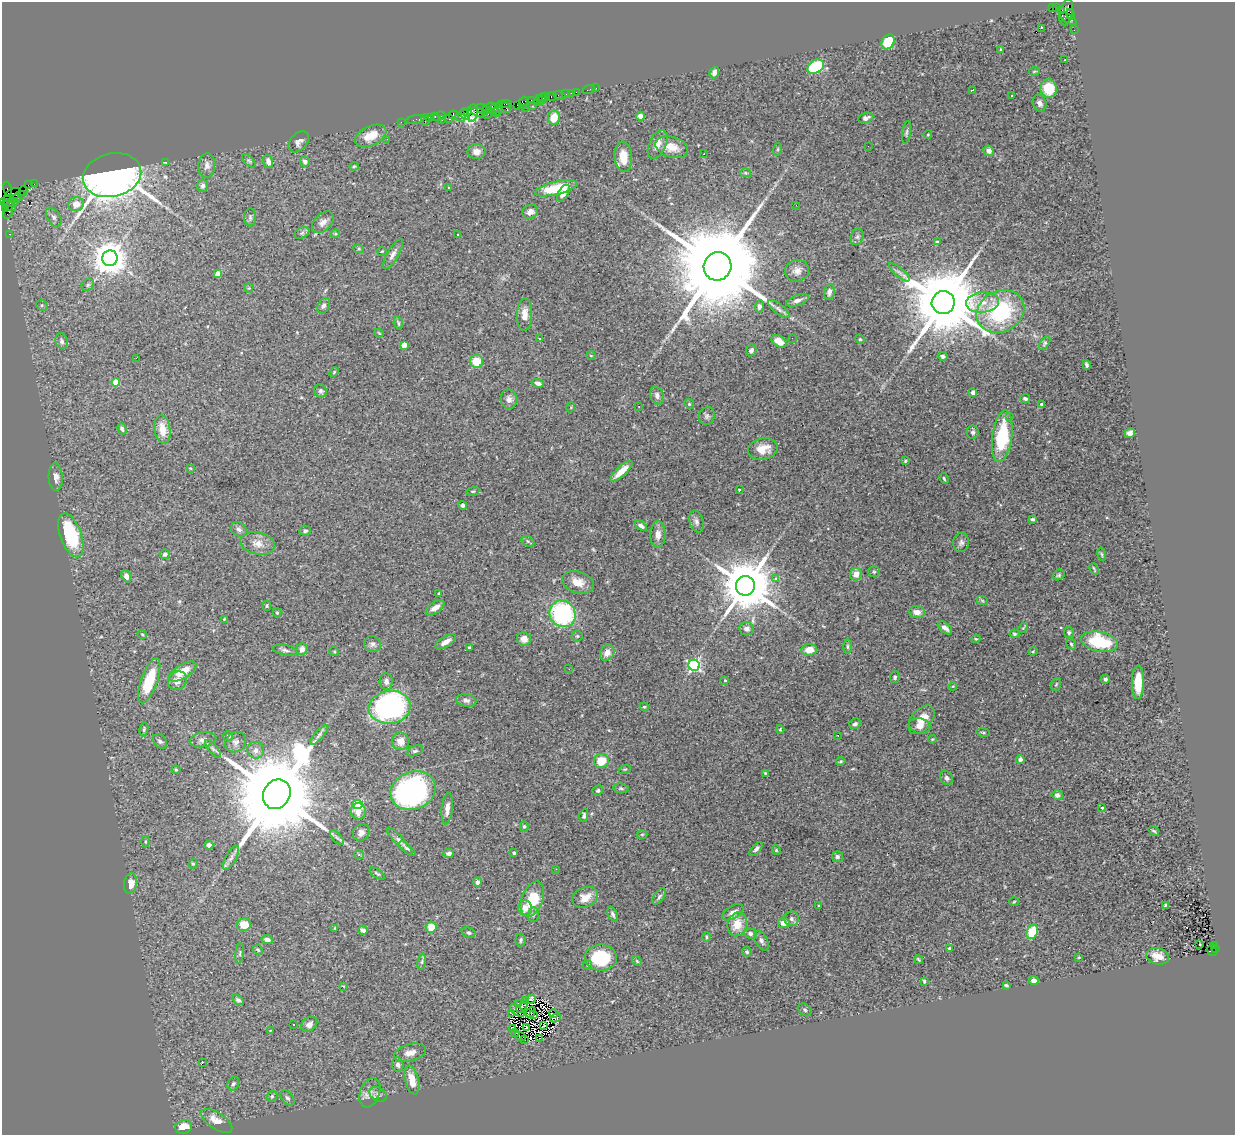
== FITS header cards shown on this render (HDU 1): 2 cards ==
NAXIS1  =                 1233
NAXIS2  =                 1133

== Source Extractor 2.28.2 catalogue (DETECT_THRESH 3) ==
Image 1233 x 1133 px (HDU 1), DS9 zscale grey, 1 PNG px = 1 image px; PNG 1237 x 1137 px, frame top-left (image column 1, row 1133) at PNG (2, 2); each listed source drawn as its Kron ellipse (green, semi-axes under 4 px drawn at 4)
Background 1.68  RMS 0.061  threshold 0.182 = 3 sigma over >= 5 px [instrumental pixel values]
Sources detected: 372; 6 with non-positive FLUX_AUTO (blend fragments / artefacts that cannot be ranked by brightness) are neither listed nor drawn; the other 366 listed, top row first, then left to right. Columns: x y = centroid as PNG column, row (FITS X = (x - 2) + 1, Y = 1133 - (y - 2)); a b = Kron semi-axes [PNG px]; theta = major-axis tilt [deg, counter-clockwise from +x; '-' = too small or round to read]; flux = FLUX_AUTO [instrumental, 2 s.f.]
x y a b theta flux
1052 8 3 2 - 530
1056 8 3 2 - 34
1062 11 3 3 - 670
1066 12 13 6 77 1300
1070 14 5 3 - 560
1068 19 9 4 -33 640
1041 28 2 2 - 480
1074 30 2 2 - 34
888 42 8 6 58 110
1001 50 4 4 - 5.4
1065 60 2 2 - 3.5
816 67 9 6 33 250
1034 71 5 3 - 4.5
714 72 6 4 70 14
596 88 2 2 - 14
589 89 6 2 18 49
1049 89 9 8 - 120
972 90 4 2 - 6.8
576 92 2 2 - 64
571 93 2 2 - 31
565 94 3 2 - 130
559 95 6 2 -20 39
1012 95 3 3 - 9.1
552 96 5 3 - 240
546 97 4 3 - 130
539 98 3 2 - 160
542 99 5 3 - 230
531 100 3 2 - 110
538 102 4 2 - 260
523 103 6 4 70 350
1040 103 8 6 -68 16
505 104 6 2 0 280
517 105 2 2 - 110
532 106 2 2 - 80
489 107 6 3 19 530
505 107 6 3 -53 370
498 108 7 3 76 380
525 108 3 3 - 160
483 109 7 5 -33 590
494 109 4 3 - 590
467 112 4 3 - 150
478 112 7 3 -24 520
495 112 4 3 - 650
472 113 9 5 83 750
488 113 6 3 64 360
465 114 6 3 -53 180
454 115 5 4 - 440
435 116 3 3 - 110
439 116 6 3 22 240
640 116 4 4 - 22
430 117 4 2 - 130
460 117 5 3 - 210
554 117 7 6 - 72
866 118 8 5 18 13
416 119 9 3 10 160
449 119 3 3 - 290
425 120 5 2 - 350
442 120 3 2 - 120
401 122 2 2 - 53
906 132 11 4 82 10
928 134 4 3 - 3
371 136 17 9 24 71
387 139 3 2 - 4.7
299 142 12 8 47 18
658 144 15 8 65 33
868 146 2 2 - 3.5
672 147 17 10 -15 51
778 149 6 4 71 4.9
476 151 9 7 -1 25
989 151 5 5 - 18
704 154 3 2 - 15
623 157 15 9 -85 64
249 161 8 4 -44 7
268 161 6 5 - 21
305 161 5 5 - 17
165 162 3 3 - 5.7
207 165 12 8 85 20
354 166 4 4 - 4.6
746 173 5 4 - 4.7
112 175 30 21 15 4500
34 184 2 2 - 37
29 185 4 2 - 110
203 186 6 5 - 12
449 188 3 2 - 2.5
556 188 21 6 14 160
7 189 8 2 -80 85
23 191 5 2 - 59
563 193 9 5 58 33
12 195 9 5 27 640
18 196 7 4 26 730
16 199 4 3 - 280
6 200 7 3 21 210
11 202 7 4 15 590
76 204 8 7 - 44
796 205 3 2 - 6.4
9 206 8 3 -26 320
6 208 3 3 - 150
8 212 7 4 64 240
530 212 8 7 - 22
54 217 10 6 -58 14
250 217 9 6 -89 9
323 222 13 8 45 24
302 233 8 5 26 9.5
10 234 3 2 - 82
335 234 5 3 - 3.9
458 235 3 3 - 16
857 237 8 6 74 12
937 242 3 3 - 10
359 249 5 3 - 3.9
382 251 5 4 - 4
393 254 17 5 59 20
110 258 8 7 - 8500
718 266 14 13 - 100000
797 271 12 10 18 29
899 272 13 4 -40 12
218 273 4 4 - 48
88 285 7 5 45 9
249 288 5 4 - 4.5
829 292 8 5 80 17
798 300 12 5 20 17
982 302 16 10 5 53
943 303 11 11 - 60000
42 305 6 5 - 6.7
323 306 8 5 63 12
759 306 6 4 84 12
779 309 13 5 -38 15
1000 311 24 20 26 380
524 315 16 7 88 38
398 323 7 3 -73 5.4
379 333 4 3 - 2.9
792 338 2 2 - 3.6
539 339 3 3 - 9.8
860 339 5 4 - 4.7
61 341 8 6 -68 12
779 341 8 5 -29 31
1045 343 8 4 54 6.8
404 345 4 4 - 76
751 350 6 5 - 10
591 356 5 3 - 3
943 356 5 4 - 9.6
136 358 2 2 - 61
476 361 6 6 - 83
1086 365 5 3 - 7.4
334 372 5 3 - 4.3
116 382 4 4 - 99
538 383 6 4 -16 17
321 391 7 6 - 9.7
973 392 4 4 - 27
657 396 9 6 -68 17
509 399 9 8 - 22
1025 399 5 4 - 10
689 404 5 4 - 5.1
1041 404 3 3 - 10
571 407 5 3 - 3.3
639 407 3 2 - 6.6
707 416 9 8 - 12
1010 416 3 3 - 4
122 429 6 4 -73 7.3
162 429 14 8 -82 56
973 432 6 6 - 9.2
1130 433 5 5 - 21
1002 436 26 10 82 270
763 449 15 10 12 62
905 461 4 3 - 4.8
190 468 4 3 - 3.4
621 471 14 5 43 55
56 477 13 7 -87 21
944 478 6 3 -63 5.2
739 490 3 2 - 3.5
473 491 6 4 11 4.6
463 505 4 4 - 9
1033 519 4 3 - 7.1
696 522 11 7 -73 15
641 526 7 4 -38 14
239 529 8 6 -31 12
305 531 6 5 - 9.2
658 534 13 7 89 30
71 535 23 10 -70 280
528 541 7 5 -32 6.7
961 542 10 8 82 15
257 543 17 11 -13 43
165 554 5 5 - 12
1102 554 7 3 -81 4.6
1094 569 6 2 -66 4.4
874 572 6 5 - 5.7
856 574 6 6 - 38
1059 575 6 5 - 6.5
126 576 6 4 -69 14
776 578 3 3 - 39
578 582 16 10 -19 48
745 586 10 9 - 30000
439 593 3 3 - 7.8
982 600 6 3 -20 5.1
267 606 5 4 - 4.6
435 608 11 5 34 31
277 612 4 3 - 5.4
917 612 8 6 -6 29
562 614 14 12 -49 520
224 619 3 2 - 4
945 628 8 5 -39 19
1023 628 5 4 - 5.1
747 629 7 6 - 21
1069 632 5 5 - 7.6
142 634 5 3 - 3.6
1014 634 5 4 - 5.5
577 636 5 5 - 7.6
524 639 7 6 - 27
976 639 4 4 - 4.1
446 642 12 5 30 31
1099 642 19 10 -11 250
373 644 9 7 -35 15
1071 644 6 4 -60 5.8
470 647 4 3 - 5.9
847 647 7 3 90 5.7
302 649 6 5 - 21
285 650 12 5 -10 13
809 650 7 6 - 44
334 651 5 3 - 3.9
1033 651 4 4 - 4.3
607 653 8 6 57 27
694 665 5 5 - 700
569 669 2 2 - 2.9
183 671 15 7 31 67
895 677 6 5 - 7.3
1105 679 4 4 - 9
725 680 4 3 - 4.6
149 681 24 8 70 150
177 681 10 8 45 27
386 681 8 6 -88 20
1138 682 17 6 89 82
1056 684 6 4 68 5.3
953 686 4 3 - 3.5
466 700 10 6 -9 14
390 707 21 16 8 1000
644 707 4 4 - 4.4
921 720 16 10 50 55
855 724 6 5 - 10
920 726 11 7 -16 24
144 729 7 4 80 6.6
780 729 4 3 - 4.5
983 732 7 3 -8 5.1
319 735 13 4 48 12
838 735 3 2 - 8.7
228 736 5 5 - 9.1
932 739 4 3 - 4.5
203 740 13 7 10 22
160 741 8 6 -48 9.9
401 741 9 8 - 32
236 742 11 9 41 20
213 749 11 4 -50 12
256 750 8 8 - 20
415 751 8 4 24 8.5
1020 759 4 4 - 12
601 761 7 7 - 82
841 761 4 4 - 4.9
625 769 6 3 18 4.9
176 770 4 4 - 4.6
765 773 3 2 - 3
947 778 7 6 - 11
621 788 7 5 -10 7.2
413 790 23 18 21 920
598 790 5 4 - 6.3
277 794 15 13 58 94000
1057 795 5 5 - 14
357 805 5 4 - 330
1102 807 4 3 - 11
447 808 16 5 85 27
358 811 8 7 - 42
584 816 6 4 79 8.8
524 826 5 4 - 6.2
1154 831 5 3 - 4.9
361 832 9 7 49 19
642 834 5 3 - 3.9
337 838 9 4 -48 10
146 841 6 3 89 4.7
400 841 18 4 -47 18
209 845 4 4 - 13
407 848 10 4 -37 9.1
756 849 8 4 46 11
776 850 4 4 - 4
449 853 5 4 - 14
514 853 3 3 - 8.1
359 855 5 4 - 5.5
837 857 5 5 - 9.8
231 858 13 5 61 16
193 864 5 4 - 4.8
556 869 2 2 - 11
377 873 8 3 -33 5.9
477 882 4 4 - 21
131 884 10 6 80 40
585 897 13 10 24 44
659 897 9 5 53 7.3
532 899 18 10 70 130
1014 902 5 3 - 3.7
1166 905 3 2 - 4.5
819 906 3 3 - 3.7
525 908 8 7 - 39
733 912 12 6 31 21
613 914 8 4 -66 9.4
533 915 7 5 88 8.5
791 919 7 7 - 15
784 923 5 5 - 28
737 924 12 9 74 73
244 925 7 6 - 66
431 927 5 5 - 55
335 928 4 3 - 3.4
363 930 5 4 - 12
1032 932 7 5 67 120
468 933 7 5 -17 7.8
750 933 6 5 - 16
706 937 5 3 - 4.3
267 940 5 4 - 15
521 940 6 5 - 8.5
761 941 11 6 -62 14
1200 945 3 2 - 7.4
1214 945 3 2 - 220
949 948 3 2 - 4.4
1215 948 3 3 - 170
258 950 5 4 - 5.9
1212 950 6 4 -75 610
747 952 5 4 - 6.2
240 953 10 3 81 6.7
1158 956 11 8 -14 39
1079 957 4 2 - 2.6
601 958 16 13 1 190
918 959 5 2 - 4.4
637 961 6 3 -45 4.2
422 962 8 4 81 7.6
588 965 4 3 - 5.3
924 981 4 3 - 5.7
1034 981 5 4 - 22
1006 985 4 3 - 5.7
343 986 3 2 - 2.6
531 999 5 4 - 3.7
238 1000 6 4 -33 8.7
525 1001 3 2 - 7.9
519 1003 3 2 - 2.9
522 1007 6 2 44 3
805 1010 7 5 -45 7.1
517 1011 8 2 -36 2.1
530 1012 5 2 - 4.8
554 1013 5 2 - 2
512 1014 2 2 - 5.1
534 1015 3 2 - 1.2
555 1018 5 3 - 14
293 1024 3 2 - 6
309 1024 8 6 36 20
544 1026 3 2 - 3.5
526 1027 2 2 - 1.3
512 1029 3 3 - 24
270 1031 3 3 - 3.2
515 1033 4 2 - 0.63
520 1036 6 2 -28 13
540 1038 2 2 - 3.8
524 1039 2 2 - 14
410 1053 16 8 16 29
202 1063 3 2 - 34
398 1065 7 5 -82 15
412 1080 15 7 -76 58
233 1084 7 5 63 9.7
370 1093 15 10 70 29
378 1094 9 6 -29 12
272 1096 6 5 - 6.5
287 1098 9 5 -51 10
217 1121 18 8 -34 57
184 1127 8 6 15 60
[6 non-positive-flux detections neither listed nor drawn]